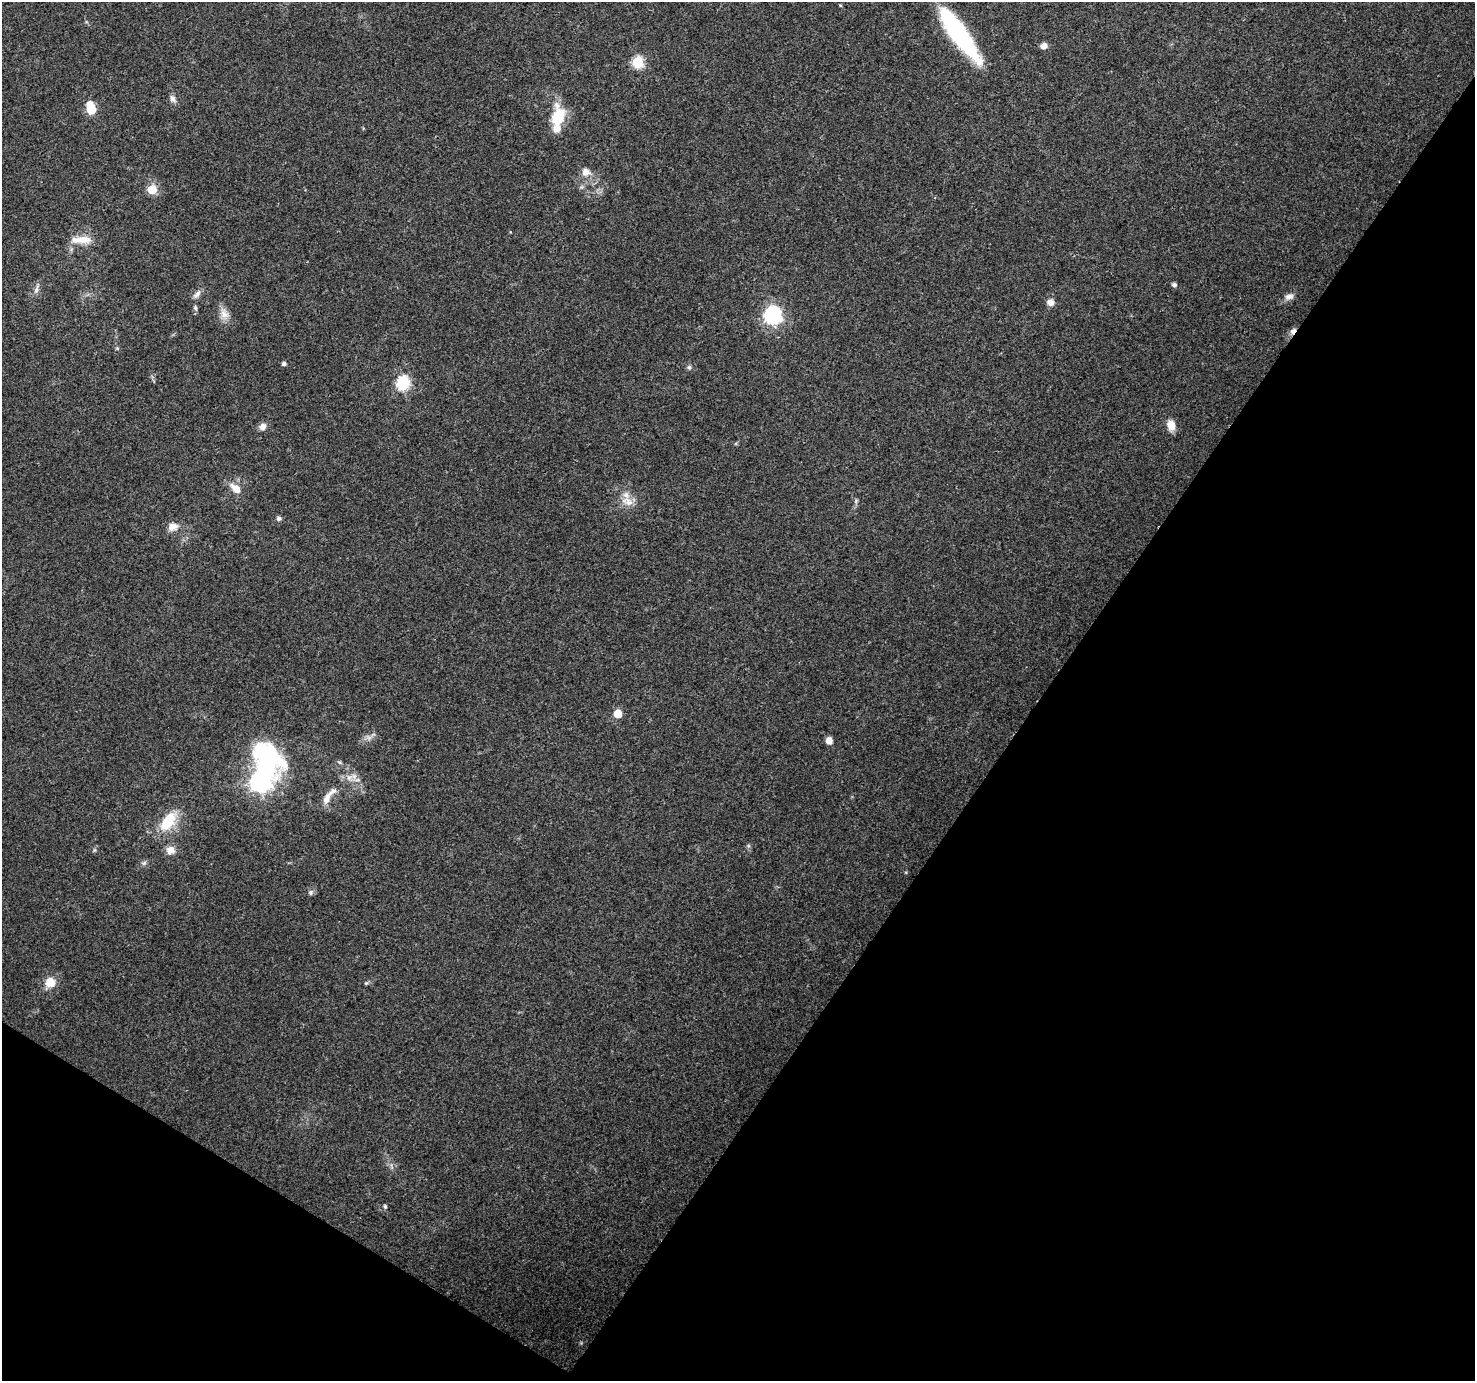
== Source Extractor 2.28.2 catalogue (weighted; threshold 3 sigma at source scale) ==
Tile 15 of 4 x 4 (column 3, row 4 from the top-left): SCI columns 2946-4418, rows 191-1569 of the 5899 x 5963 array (HDU 1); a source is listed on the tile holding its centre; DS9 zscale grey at full resolution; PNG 1477 x 1383 px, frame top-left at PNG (2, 2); no overlay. Shown black and unused: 34% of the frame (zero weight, under 3 of 4 exposures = <1% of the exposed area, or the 3 px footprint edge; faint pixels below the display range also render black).
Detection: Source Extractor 2.28.2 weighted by HDU 2 'WHT'; one run over the whole footprint, this tile lists its part. Background 0.0419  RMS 0.0039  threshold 0.0177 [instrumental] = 3 sigma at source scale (4.5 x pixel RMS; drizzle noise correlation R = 1.50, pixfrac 1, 0.0396/0.0396 arcsec/px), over >= 5 px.
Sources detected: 47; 2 inside a brighter listed object's ellipse — not listed separately; the other 45 listed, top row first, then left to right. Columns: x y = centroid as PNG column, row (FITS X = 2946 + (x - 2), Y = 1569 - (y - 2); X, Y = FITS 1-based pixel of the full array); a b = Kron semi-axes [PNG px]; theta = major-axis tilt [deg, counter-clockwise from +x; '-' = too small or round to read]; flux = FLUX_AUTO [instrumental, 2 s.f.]
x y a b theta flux
840 5 5 3 - 0.35
958 33 58 14 -54 57
1044 46 8 7 - 1.9
638 62 6 6 - 33
173 99 10 7 -57 1.6
91 108 8 6 -75 20
558 118 29 15 82 13
586 172 10 9 - 3.1
152 189 5 5 - 13
81 240 28 9 1 5.9
1174 285 5 4 - 1.3
37 289 12 4 81 1.3
197 294 14 7 50 2
1289 297 13 8 21 2.1
1050 302 9 8 - 2.3
195 308 7 5 -74 0.89
224 313 17 11 -63 3.7
773 315 7 7 - 130
1293 331 10 6 46 1.7
117 348 6 4 -18 0.48
284 364 5 4 - 1.2
689 367 7 6 - 0.88
403 383 7 6 - 53
1171 425 10 7 -74 5.4
263 426 9 8 - 2
236 488 15 9 -40 4.3
627 501 18 11 -20 4.4
856 501 7 4 54 0.65
279 518 6 5 - 1.1
173 526 13 10 13 3.5
618 714 5 5 - 9.5
369 738 7 6 - 1.4
829 740 6 5 - 3.7
339 762 6 4 -42 0.64
349 778 9 7 25 2.2
261 779 30 13 74 240
327 798 22 8 62 4.2
168 821 28 14 54 13
94 850 6 4 71 0.57
170 850 12 11 - 3.1
144 863 8 5 25 0.94
311 892 8 6 56 1
50 982 9 9 - 6.4
366 983 6 4 42 0.5
385 1206 5 4 - 0.6
Overlapping masked pixels (flux is a lower limit): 1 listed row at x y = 1293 331